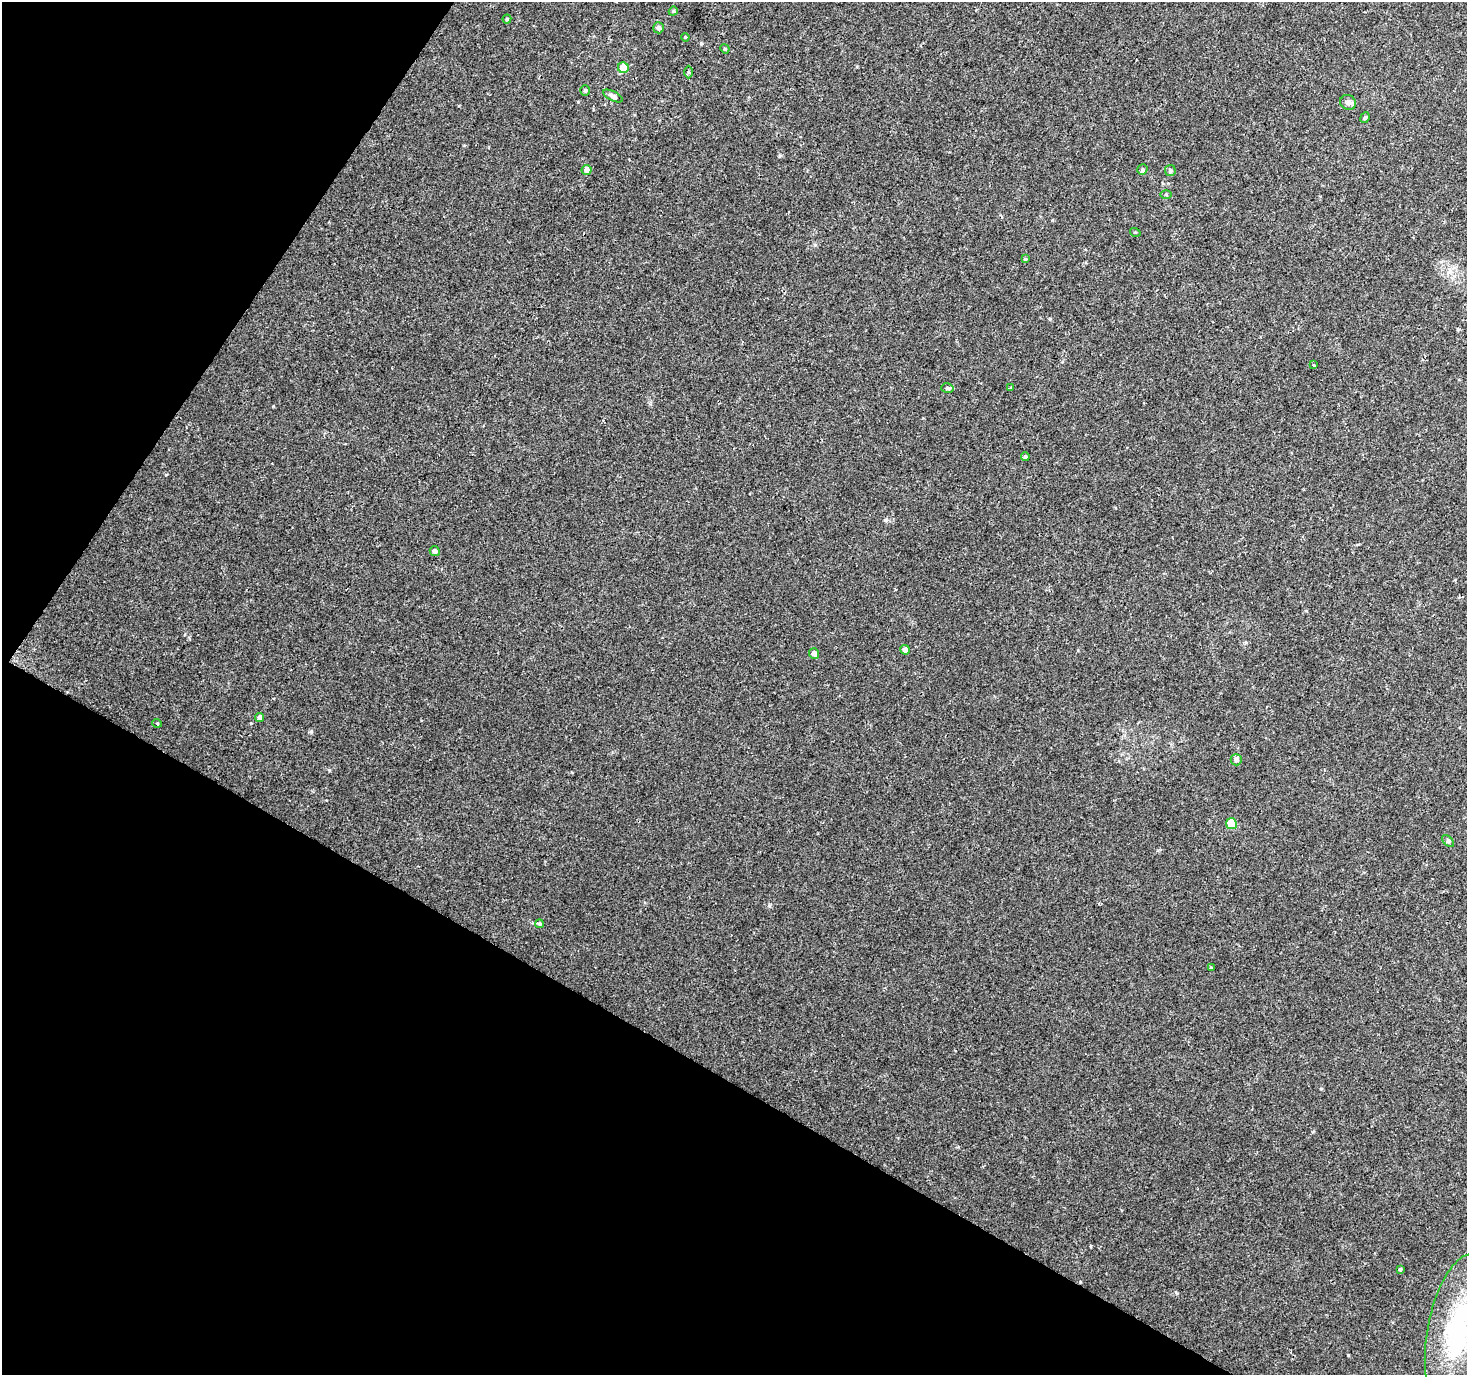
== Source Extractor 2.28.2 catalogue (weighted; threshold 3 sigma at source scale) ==
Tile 9 of 4 x 4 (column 1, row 3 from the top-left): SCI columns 1-1465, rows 1564-2936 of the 5865 x 5939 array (HDU 1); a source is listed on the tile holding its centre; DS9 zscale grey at full resolution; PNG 1469 x 1377 px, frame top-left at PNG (2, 2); each listed source drawn as its Kron ellipse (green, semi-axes under 4 px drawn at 4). Shown black and unused: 29% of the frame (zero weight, under 2 of 3 exposures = <1% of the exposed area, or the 3 px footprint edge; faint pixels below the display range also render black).
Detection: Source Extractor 2.28.2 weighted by HDU 2 'WHT'; one run over the whole footprint, this tile lists its part. Background 0.0226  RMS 0.0054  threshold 0.0244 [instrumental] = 3 sigma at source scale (4.5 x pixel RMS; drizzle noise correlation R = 1.50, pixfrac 1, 0.0396/0.0396 arcsec/px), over >= 5 px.
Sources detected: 35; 1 cosmic-ray / hot-pixel residue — neither listed nor drawn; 1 inside a brighter listed object's ellipse — not listed separately; the other 33 listed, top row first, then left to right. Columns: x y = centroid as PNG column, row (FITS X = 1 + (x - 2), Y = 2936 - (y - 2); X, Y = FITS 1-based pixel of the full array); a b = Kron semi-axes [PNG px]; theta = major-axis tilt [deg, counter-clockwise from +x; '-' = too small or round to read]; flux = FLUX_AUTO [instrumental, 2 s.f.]
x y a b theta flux
673 11 5 4 - 0.64
507 19 4 4 - 0.67
659 28 5 5 - 1.6
685 37 4 3 - 0.46
725 49 5 4 - 0.54
623 68 5 5 - 9.5
689 72 6 4 -89 0.72
585 91 5 4 - 0.68
613 96 10 4 -27 2
1348 102 8 7 - 2
1365 118 5 4 - 0.83
587 170 5 5 - 3.3
1142 170 5 4 - 0.89
1170 170 5 5 - 1.1
1166 195 5 4 - 0.53
1135 232 5 3 - 0.48
1025 259 4 4 - 0.61
1313 365 4 3 - 0.65
947 388 6 5 - 0.96
1010 388 3 3 - 1.3
1025 457 4 4 - 0.76
435 551 5 5 - 1.5
905 650 5 5 - 2.1
814 653 5 5 - 2.3
260 718 4 4 - 1.8
157 723 5 3 - 0.51
1236 760 5 5 - 1.7
1231 823 5 5 - 17
1448 841 7 4 -45 0.93
539 924 4 4 - 0.81
1211 968 4 3 - 0.51
1400 1269 4 3 - 0.6
1458 1330 77 30 79 77
Isophote crosses this tile's border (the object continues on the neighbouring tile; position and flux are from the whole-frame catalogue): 1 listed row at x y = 1458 1330
Unlisted compact peaks at least as high as the median listed source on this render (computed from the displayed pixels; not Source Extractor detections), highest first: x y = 329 770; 273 406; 311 732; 769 906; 1050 319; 701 43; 251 723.